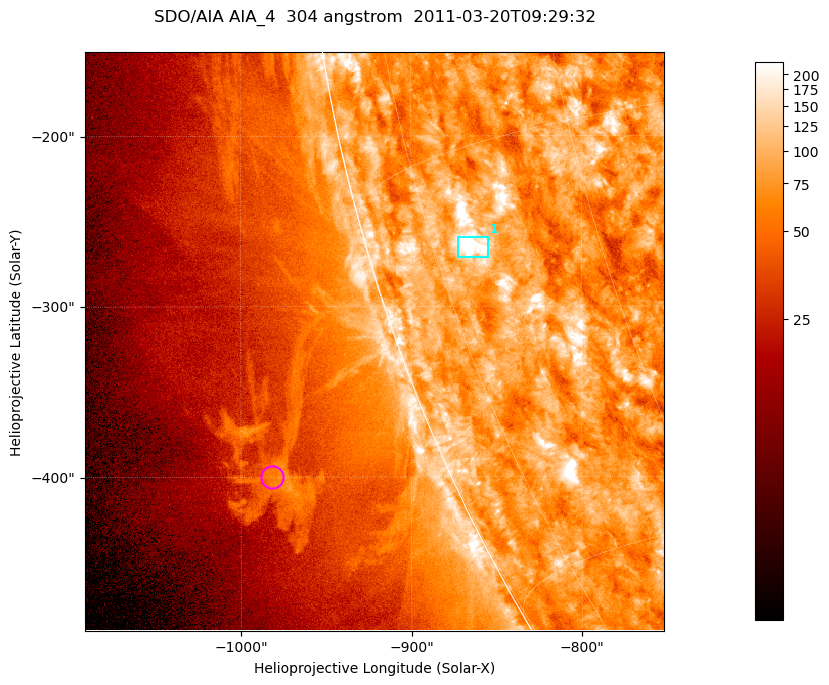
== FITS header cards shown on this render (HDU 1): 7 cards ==
TELESCOP= 'SDO/AIA '           / For AIA: SDO/AIA
INSTRUME= 'AIA_4   '           / For AIA: AIA_ATA1, AIA_ATA2, AIA_ATA3 or AIA_AT
WAVELNTH=                  304 / [angstrom] Wavelength
WAVEUNIT= 'angstrom'           / Wavelength unit: angstrom
DATE-OBS= '2011-03-20T09:29:32.123' / [ISO] Date when observation started; ISO 8
CTYPE1  = 'HPLN-TAN'           / CTYPE1; Typically HPLN
CTYPE2  = 'HPLT-TAN'           / CTYPE2; Typically HPLT

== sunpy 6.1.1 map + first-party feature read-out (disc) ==
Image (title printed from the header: SDO/AIA AIA_4  304 angstrom  2011-03-20T09:29:32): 566 x 566 px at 0.6 arcsec/px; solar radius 964 arcsec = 1605 px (partial field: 1.8% of the solar disc is inside the frame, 45% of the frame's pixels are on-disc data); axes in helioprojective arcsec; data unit not stated in the header (colour bar unlabelled)
Orientation: roll -0.132 deg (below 1 deg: not rotated)
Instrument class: DISC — disc imager (sunpy class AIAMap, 304 A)
Bright regions (active regions / flare kernels): reference = the on-disc median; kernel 5 px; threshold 5 sigma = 127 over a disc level ~78.2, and >= 1.15x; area >= 320 px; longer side >= 7 px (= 4.2 arcsec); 1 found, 1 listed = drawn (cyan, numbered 1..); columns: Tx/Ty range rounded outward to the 2 arcsec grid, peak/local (2 s.f.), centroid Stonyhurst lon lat
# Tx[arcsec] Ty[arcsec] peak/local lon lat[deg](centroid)
1 -874..-854 -272..-258 8 -71 -18
Off-limb structures (1.02-1.3 R_sun): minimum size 160 px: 1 found; the strongest spans PA ~110..115 deg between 1.07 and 1.13 R_sun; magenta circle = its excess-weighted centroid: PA ~110 deg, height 1.1 R_sun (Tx ~-982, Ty ~-400 arcsec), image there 2.4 x the reference